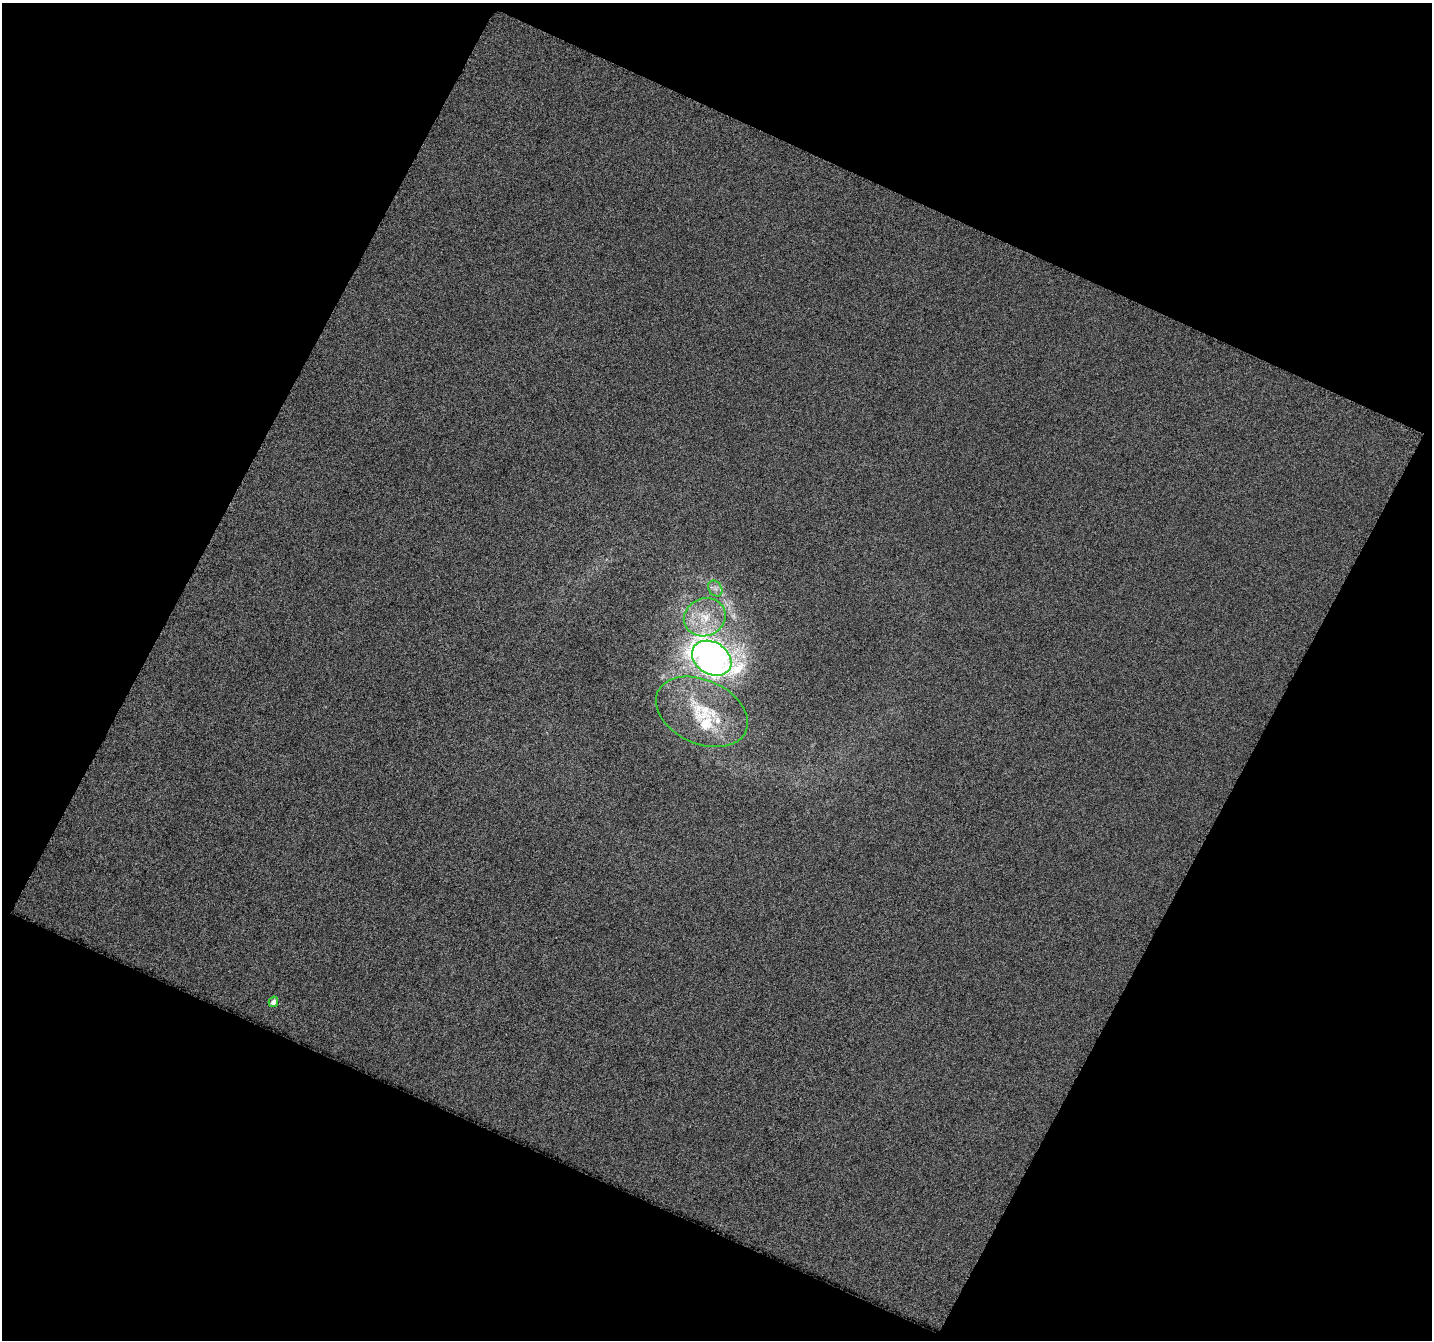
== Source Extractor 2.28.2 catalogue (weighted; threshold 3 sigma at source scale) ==
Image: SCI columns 3-1432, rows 66-1403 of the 1436 x 1460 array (HDU 1 of 3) = the unmasked area's bounding box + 8 px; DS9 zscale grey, full resolution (1 PNG px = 1 image px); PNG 1434 x 1342 px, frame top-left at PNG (2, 3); each listed source drawn as its Kron ellipse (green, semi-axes under 4 px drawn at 4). Shown black and unused: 45% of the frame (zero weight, under 3 of 6 exposures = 2% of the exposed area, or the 3 px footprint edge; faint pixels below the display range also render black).
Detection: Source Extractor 2.28.2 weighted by HDU 2 'WHT'. Background 0.00148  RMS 0.014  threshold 0.0592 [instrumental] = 3 sigma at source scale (4.09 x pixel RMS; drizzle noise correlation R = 1.36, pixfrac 0.8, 0.0396/0.0396 arcsec/px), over >= 5 px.
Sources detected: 7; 2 inside a brighter listed object's ellipse — not listed separately; the other 5 listed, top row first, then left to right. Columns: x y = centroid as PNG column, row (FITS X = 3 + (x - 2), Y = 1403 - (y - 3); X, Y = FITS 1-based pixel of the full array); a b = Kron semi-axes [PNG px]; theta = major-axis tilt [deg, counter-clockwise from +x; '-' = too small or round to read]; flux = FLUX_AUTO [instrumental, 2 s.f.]
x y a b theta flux
715 589 8 6 -55 5.9
705 617 21 18 23 41
712 658 21 16 -32 1200
702 712 48 32 -24 84
273 1002 5 4 - 8